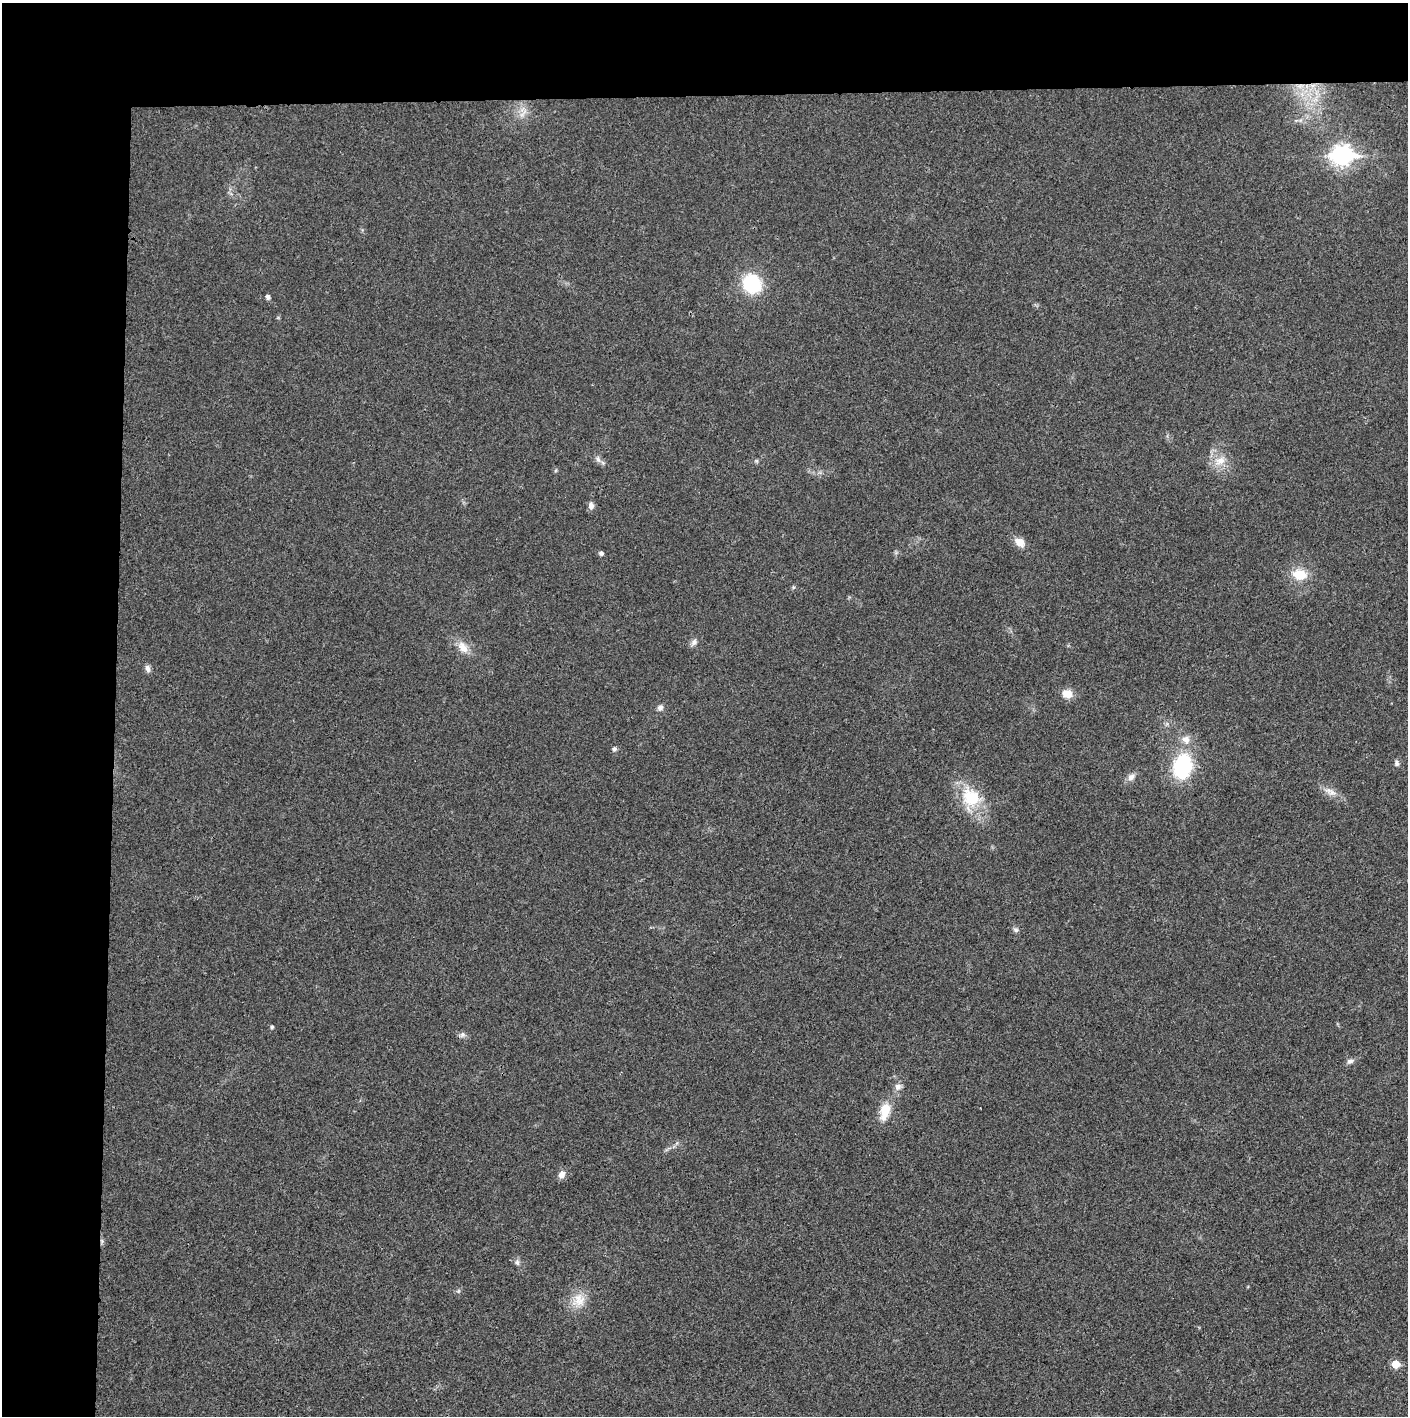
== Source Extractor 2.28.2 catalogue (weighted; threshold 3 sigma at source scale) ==
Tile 1 of 3 x 3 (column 1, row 1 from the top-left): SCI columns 4-1409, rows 2830-4243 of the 4221 x 4243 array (HDU 1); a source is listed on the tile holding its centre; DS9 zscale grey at full resolution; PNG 1410 x 1418 px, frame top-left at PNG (2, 3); no overlay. Shown black and unused: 14% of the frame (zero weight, under 3 of 4 exposures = <1% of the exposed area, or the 3 px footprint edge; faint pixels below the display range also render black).
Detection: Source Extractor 2.28.2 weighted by HDU 2 'WHT'; one run over the whole footprint, this tile lists its part. Background 0.019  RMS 0.0051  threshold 0.0229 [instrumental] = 3 sigma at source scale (4.5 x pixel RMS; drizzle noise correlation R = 1.50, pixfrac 1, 0.05/0.05 arcsec/px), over >= 5 px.
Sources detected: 31; all 31 listed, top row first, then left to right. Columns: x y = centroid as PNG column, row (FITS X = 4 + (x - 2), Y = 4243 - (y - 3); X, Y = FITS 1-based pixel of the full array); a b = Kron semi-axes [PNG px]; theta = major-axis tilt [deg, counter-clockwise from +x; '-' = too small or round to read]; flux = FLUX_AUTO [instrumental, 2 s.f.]
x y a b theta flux
1342 155 9 8 - 230
752 284 19 17 -46 28
268 297 6 5 - 1.4
598 459 9 5 -63 1.6
1220 461 15 11 32 6.4
591 505 9 7 -89 2.2
1020 542 14 10 -37 4.3
601 553 4 4 - 1.5
1299 574 15 12 -8 11
694 642 9 7 55 1.9
463 647 17 10 -56 5.6
148 668 10 6 -72 2
1067 694 13 11 -15 5
660 708 8 6 44 1.7
1186 740 12 10 -66 4.1
614 749 5 5 - 1.2
1397 763 7 5 -79 1.3
1182 766 23 17 77 39
1131 777 10 8 44 2.5
1332 792 14 6 -12 3.1
971 797 25 21 -49 21
1016 930 8 6 -16 1.2
272 1027 4 4 - 0.77
462 1034 7 7 - 1.5
1350 1061 10 6 15 1.5
898 1087 10 9 - 2.5
885 1111 21 11 77 10
562 1174 10 8 55 2.9
517 1262 8 6 -74 1.4
579 1300 19 15 -69 8.4
1395 1364 6 5 - 10